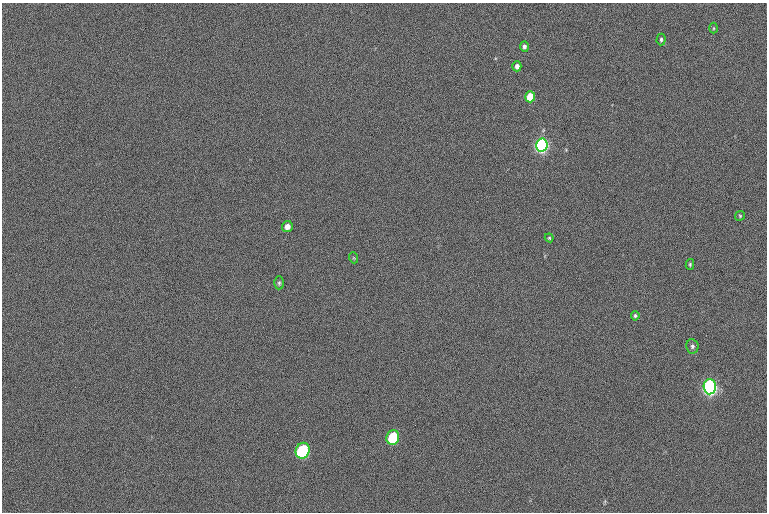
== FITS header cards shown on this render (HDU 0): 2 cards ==
NAXIS1  =                 765  / length of data axis 1
NAXIS2  =                 510  / length of data axis 2

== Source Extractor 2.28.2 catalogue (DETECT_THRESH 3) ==
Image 765 x 510 px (HDU 0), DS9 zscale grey, 1 PNG px = 1 image px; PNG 769 x 514 px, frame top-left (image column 1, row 510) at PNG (2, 3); each listed source drawn as its Kron ellipse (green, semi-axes under 4 px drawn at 4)
Background -68.4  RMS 13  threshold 39.8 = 3 sigma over >= 5 px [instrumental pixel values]
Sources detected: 17; all 17 listed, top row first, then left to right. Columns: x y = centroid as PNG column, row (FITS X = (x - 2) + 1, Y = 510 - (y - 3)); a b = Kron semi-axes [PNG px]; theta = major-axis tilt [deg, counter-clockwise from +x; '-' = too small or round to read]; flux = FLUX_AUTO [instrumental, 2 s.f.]
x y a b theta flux
714 28 5 3 - 840
661 39 6 4 89 1600
524 47 5 4 - 2600
517 66 5 4 - 4000
530 97 5 5 - 31000
542 145 6 5 - 290000
740 216 5 4 - 1100
287 227 5 5 - 5200
549 238 4 4 - 950
354 258 5 3 - 840
690 264 5 4 - 1200
279 283 6 4 90 1500
635 316 5 4 - 1500
692 346 7 6 - 2100
710 387 7 6 - 330000
393 437 7 6 - 62000
303 451 8 6 65 120000